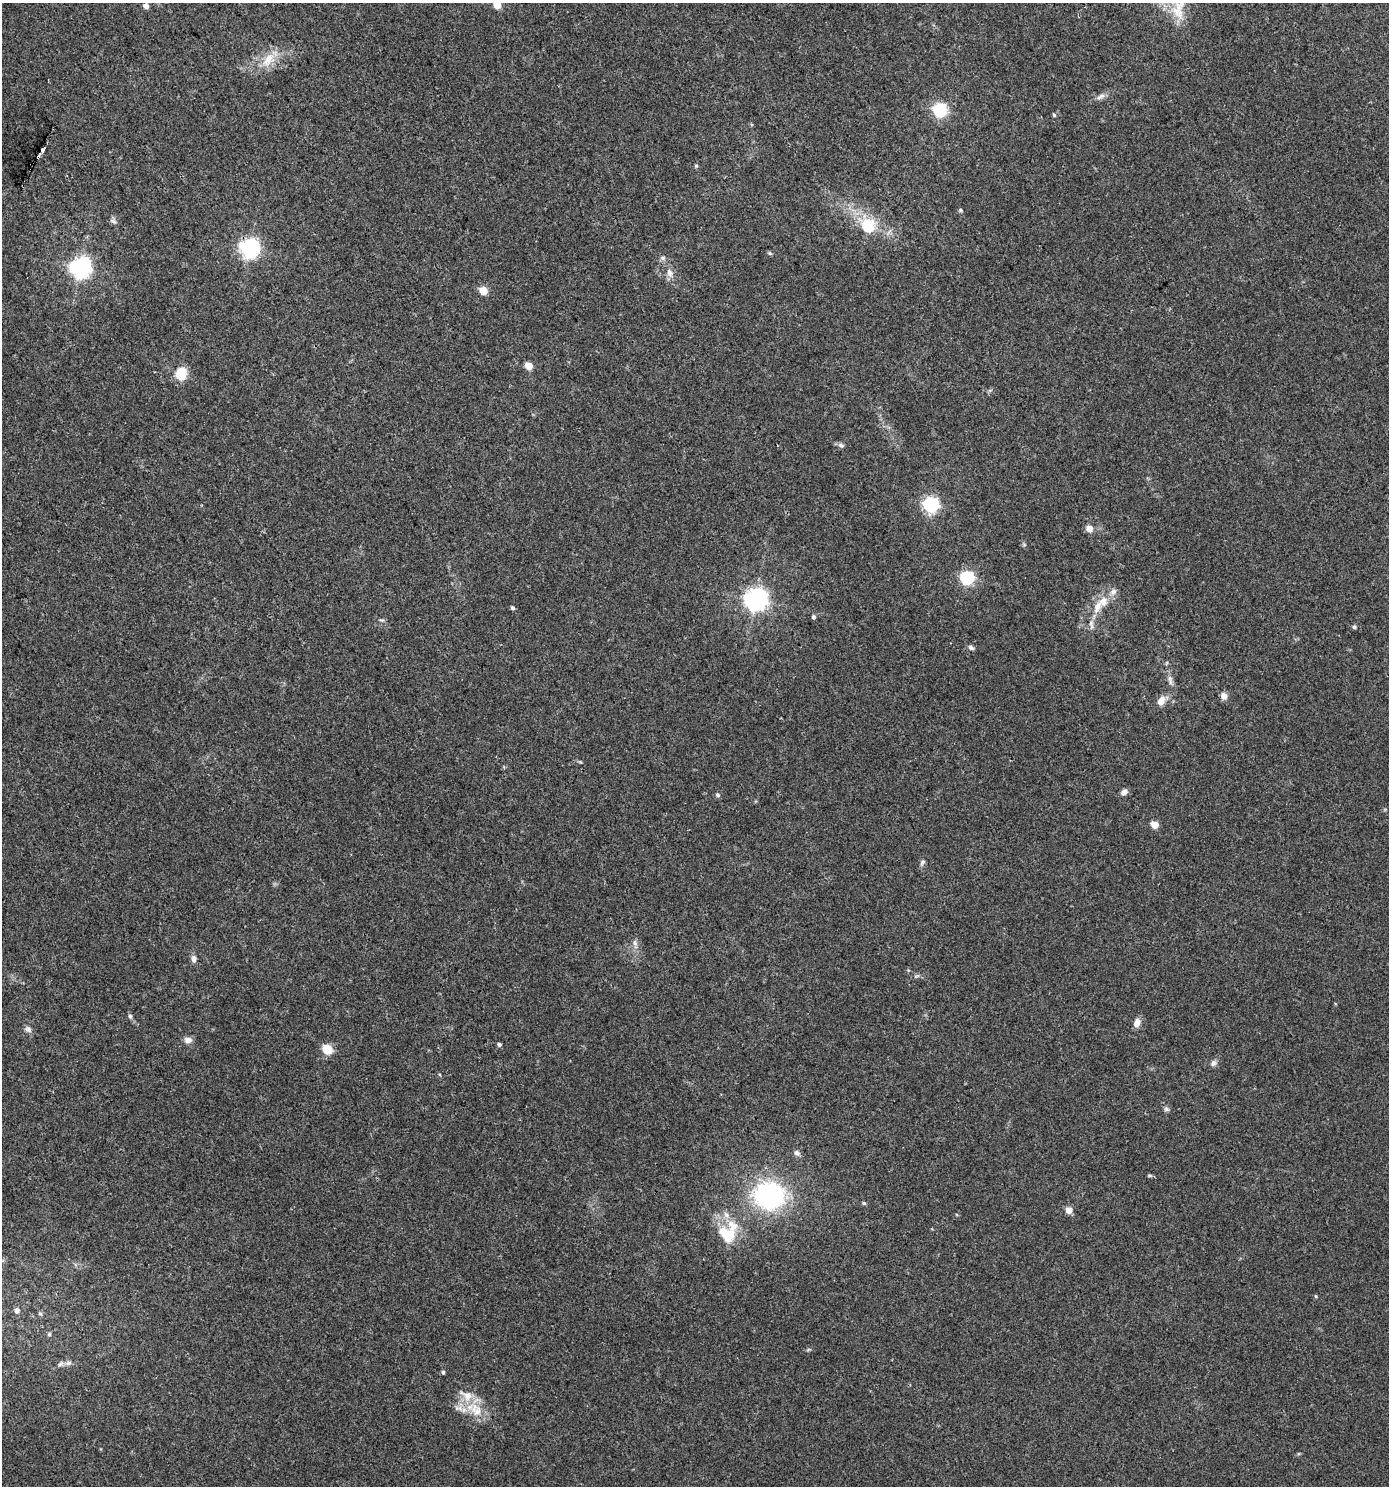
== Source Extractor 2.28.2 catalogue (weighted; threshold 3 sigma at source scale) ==
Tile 11 of 4 x 4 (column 3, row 3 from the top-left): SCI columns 2966-4352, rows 1485-2968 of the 5869 x 5943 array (HDU 1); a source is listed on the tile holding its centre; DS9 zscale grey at full resolution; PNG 1391 x 1488 px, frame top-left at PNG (2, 3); no overlay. Shown black and unused: <1% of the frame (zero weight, under 3 of 4 exposures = <1% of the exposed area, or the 3 px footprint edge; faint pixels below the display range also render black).
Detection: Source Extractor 2.28.2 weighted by HDU 2 'WHT'; one run over the whole footprint, this tile lists its part. Background 0.0333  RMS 0.0033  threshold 0.015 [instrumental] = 3 sigma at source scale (4.5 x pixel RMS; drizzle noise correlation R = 1.50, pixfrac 1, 0.0396/0.0396 arcsec/px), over >= 5 px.
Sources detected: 70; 2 inside a brighter object's white glare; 1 cosmic-ray / hot-pixel residue — not listed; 5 inside a brighter listed object's ellipse — not listed separately; the other 62 listed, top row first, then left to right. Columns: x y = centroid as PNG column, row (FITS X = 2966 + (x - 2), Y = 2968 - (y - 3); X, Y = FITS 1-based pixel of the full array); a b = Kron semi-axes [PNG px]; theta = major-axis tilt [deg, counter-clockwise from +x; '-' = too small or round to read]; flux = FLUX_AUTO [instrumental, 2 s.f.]
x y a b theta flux
497 5 5 5 - 7.2
146 6 4 4 - 2.1
1178 10 32 18 85 10
268 59 24 12 52 6.6
1100 97 14 6 27 1.6
940 110 6 6 - 63
1054 115 5 4 - 0.5
43 150 4 3 - 7.1
696 166 5 5 - 0.42
960 210 5 5 - 0.45
113 221 9 6 -30 0.95
868 226 7 6 - 22
249 248 7 7 - 160
770 253 6 4 -30 0.47
663 258 7 6 - 0.85
80 267 7 7 - 200
670 273 12 7 -72 2.1
483 290 5 5 - 9.4
529 366 5 5 - 7.2
181 375 6 5 - 16
841 445 8 6 -25 0.92
931 505 6 6 - 91
1089 529 7 6 - 2.6
967 578 6 6 - 63
756 599 8 7 - 250
1103 602 15 13 78 4.2
512 608 4 4 - 0.67
814 617 5 5 - 0.78
1354 627 5 5 - 0.74
971 648 8 5 -33 0.93
1170 678 9 7 -88 1.2
1224 696 7 6 - 2.2
1161 701 12 9 63 2.7
1124 792 8 6 42 1.5
718 795 6 5 - 0.77
1155 825 5 5 - 7.2
922 862 10 5 61 0.89
635 943 8 6 -69 1.1
194 959 7 6 - 1.5
916 976 8 3 5 0.59
130 1016 7 5 -54 0.84
1137 1023 10 7 72 2.7
28 1029 10 7 -47 1.3
188 1040 10 8 -3 1.8
499 1045 5 4 - 0.78
327 1049 5 5 - 19
1213 1063 9 7 57 1.1
1166 1109 7 6 - 0.8
797 1153 9 6 -41 1.1
1150 1175 7 4 -8 0.49
769 1196 29 25 -7 52
864 1203 5 4 - 0.54
1069 1210 5 5 - 4
732 1226 20 14 -81 6.7
725 1234 26 11 -56 8.8
1316 1296 5 3 - 0.32
17 1310 7 6 - 1.4
40 1314 6 5 - 0.56
49 1334 5 5 - 0.52
68 1363 10 6 10 1.2
443 1372 5 4 - 0.58
476 1410 25 16 -55 8.5
Overlapping masked pixels (flux is a lower limit): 1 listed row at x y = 249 248
Isophote crosses this tile's border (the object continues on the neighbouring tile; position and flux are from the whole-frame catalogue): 1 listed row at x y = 497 5